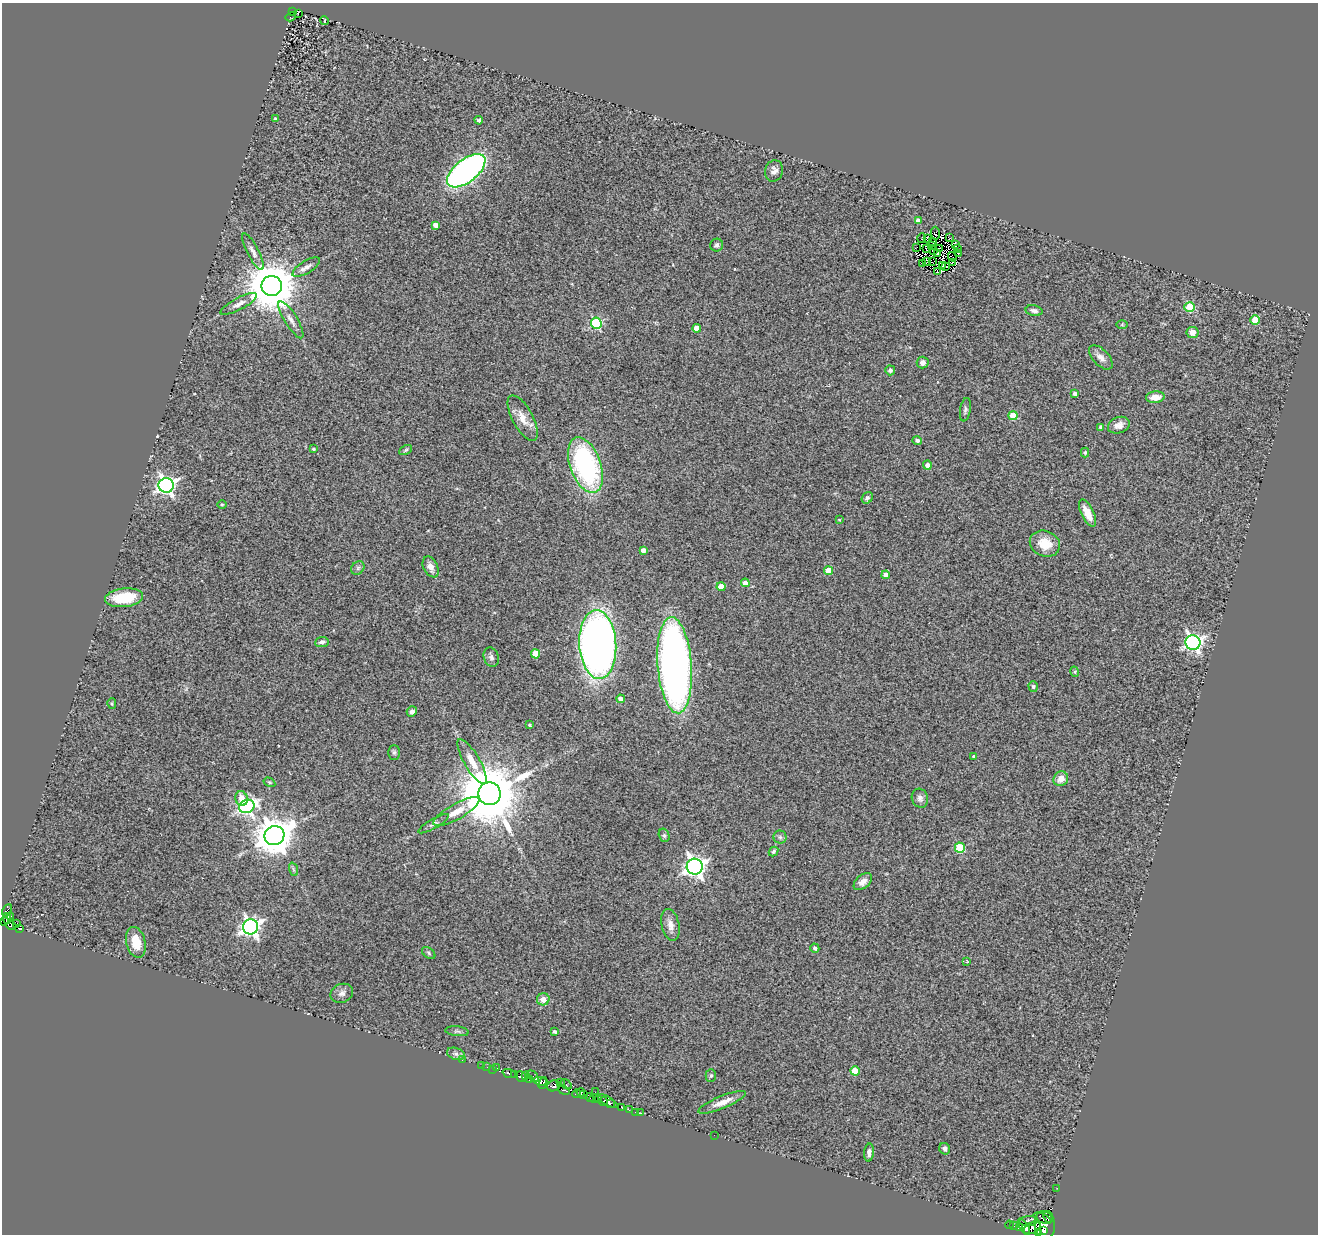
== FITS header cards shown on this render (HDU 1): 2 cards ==
NAXIS1  =                 1316
NAXIS2  =                 1232

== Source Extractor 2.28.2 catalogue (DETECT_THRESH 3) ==
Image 1316 x 1232 px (HDU 1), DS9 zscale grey, 1 PNG px = 1 image px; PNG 1320 x 1236 px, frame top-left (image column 1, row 1232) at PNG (2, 3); each listed source drawn as its Kron ellipse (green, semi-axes under 4 px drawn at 4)
Background 0.648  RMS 0.16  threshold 0.492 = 3 sigma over >= 5 px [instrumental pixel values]
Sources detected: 189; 16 with non-positive FLUX_AUTO (blend fragments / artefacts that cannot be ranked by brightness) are neither listed nor drawn; the other 173 listed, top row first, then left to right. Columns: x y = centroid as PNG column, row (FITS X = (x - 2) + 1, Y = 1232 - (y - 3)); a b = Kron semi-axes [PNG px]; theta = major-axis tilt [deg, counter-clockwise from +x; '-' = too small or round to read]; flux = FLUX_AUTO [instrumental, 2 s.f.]
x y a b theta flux
293 12 3 2 - 32
298 14 4 2 - 28
291 17 5 3 - 28
324 20 4 2 - 14
275 119 4 4 - 13
479 120 4 4 - 20
466 171 23 11 38 4100
774 171 11 9 75 61
918 220 4 4 - 60
436 225 4 4 - 71
935 234 7 3 -89 8.2
922 238 4 3 - 41
928 238 4 2 - 4
950 238 2 2 - 6.2
932 242 4 2 - 12
955 244 4 2 - 16
717 245 6 6 - 30
931 246 3 2 - 16
916 247 2 2 - 6.2
926 248 3 2 - 5.1
939 248 3 2 - 18
958 249 2 2 - 16
934 250 2 2 - 8.9
253 252 20 6 -63 65
958 253 2 2 - 13
938 254 4 2 - 5.3
952 257 5 2 - 4.6
927 262 3 2 - 17
932 262 3 2 - 0.57
952 263 4 2 - 15
923 264 2 2 - 6.1
942 265 3 2 - 16
946 266 3 3 - 7.8
306 267 16 6 31 63
938 272 3 3 - 24
272 286 10 10 - 60000
239 304 20 6 28 72
1190 307 5 5 - 510
1034 311 8 5 -12 41
291 320 21 6 -58 81
1255 320 5 4 - 340
596 323 5 5 - 990
1122 325 6 4 0 13
697 328 4 4 - 120
1192 332 6 5 - 80
1101 357 15 8 -46 75
923 363 6 6 - 61
890 370 5 5 - 26
1075 393 4 3 - 33
1155 397 9 6 5 110
965 410 12 5 80 30
1013 416 4 4 - 370
523 418 25 10 -61 150
1119 425 11 8 21 75
1101 427 4 4 - 39
917 440 5 4 - 37
314 449 3 3 - 18
406 450 7 4 28 18
1085 452 5 4 - 16
585 465 29 15 -70 2000
927 465 4 4 - 62
166 485 7 7 - 4100
867 498 6 5 - 22
222 504 5 3 - 11
1087 513 15 6 -64 170
839 520 3 2 - 10
1045 544 15 12 -22 200
643 550 4 4 - 58
431 567 11 7 -64 79
358 568 7 6 - 28
828 570 4 4 - 220
886 575 4 4 - 83
745 583 4 4 - 77
721 587 4 4 - 140
124 598 19 9 7 450
322 642 6 5 - 35
1193 642 7 7 - 3300
598 644 34 18 -87 7700
536 654 5 4 - 230
491 657 10 7 -70 37
675 665 48 17 -86 7200
1075 672 5 3 - 12
1033 686 5 4 - 16
621 699 4 4 - 54
112 704 5 4 - 14
412 711 5 4 - 40
529 725 3 2 - 12
394 752 7 5 -90 27
974 756 3 3 - 16
472 762 26 7 -60 160
1061 779 8 7 - 97
269 782 6 4 -31 13
489 794 11 11 - 110000
241 798 7 6 - 120
920 798 9 8 - 46
247 806 8 6 23 3000
456 812 26 8 29 160
434 824 17 4 29 38
664 835 7 5 -75 22
274 836 10 9 - 29000
780 837 6 6 - 27
960 848 5 5 - 600
773 851 5 4 - 21
695 867 8 8 - 6000
293 869 7 4 -71 19
863 882 11 6 40 71
7 910 6 4 60 77
11 916 3 2 - 37
7 918 5 4 - 340
4 922 4 2 - 23
17 923 2 2 - 95
670 925 16 9 -76 90
11 926 5 3 - 160
251 927 8 7 - 4700
20 929 4 3 - 76
136 942 16 9 -76 200
815 948 5 4 - 26
429 953 7 5 -38 20
967 961 4 2 - 8.6
342 993 11 9 21 53
543 999 6 6 - 100
457 1031 12 5 -7 27
555 1032 3 3 - 24
456 1054 9 6 -18 29
462 1060 3 2 - 11
482 1065 3 2 - 13
487 1067 2 2 - 11
497 1068 2 2 - 5.3
493 1069 3 2 - 34
855 1071 5 4 - 230
509 1073 7 3 -19 210
514 1075 3 2 - 7
521 1076 6 4 -49 490
525 1076 3 2 - 28
533 1076 6 3 -45 88
711 1076 6 5 - 22
529 1080 4 3 - 130
540 1081 6 4 -11 310
543 1083 6 2 65 42
560 1083 4 2 - 41
566 1084 6 4 -40 50
553 1086 6 5 - 470
564 1090 6 3 -21 63
581 1092 4 3 - 86
595 1092 2 2 - 6.3
576 1093 4 4 - 350
584 1095 4 3 - 64
589 1097 4 3 - 130
594 1099 4 3 - 520
599 1100 3 3 - 100
603 1101 4 3 - 410
608 1101 11 4 -32 240
722 1102 25 6 23 120
610 1104 4 3 - 150
622 1108 2 2 - 7.1
629 1110 3 2 - 22
635 1112 2 2 - 5.3
641 1113 3 2 - 12
714 1135 2 2 - 34
945 1149 6 5 - 45
869 1152 9 5 86 46
1057 1188 2 2 - 6.1
1048 1217 6 5 - 140
1042 1218 9 4 -24 490
1029 1221 9 5 4 280
1009 1225 4 3 - 51
1045 1225 14 10 -77 1500
1014 1226 3 2 - 28
1019 1227 4 3 - 370
1024 1227 9 4 -57 760
1032 1228 9 5 26 120
1043 1231 3 3 - 350
1038 1232 4 3 - 330
At the frame edge (FLAGS 8, measured only in part): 1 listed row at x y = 1038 1232
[16 non-positive-flux detections neither listed nor drawn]